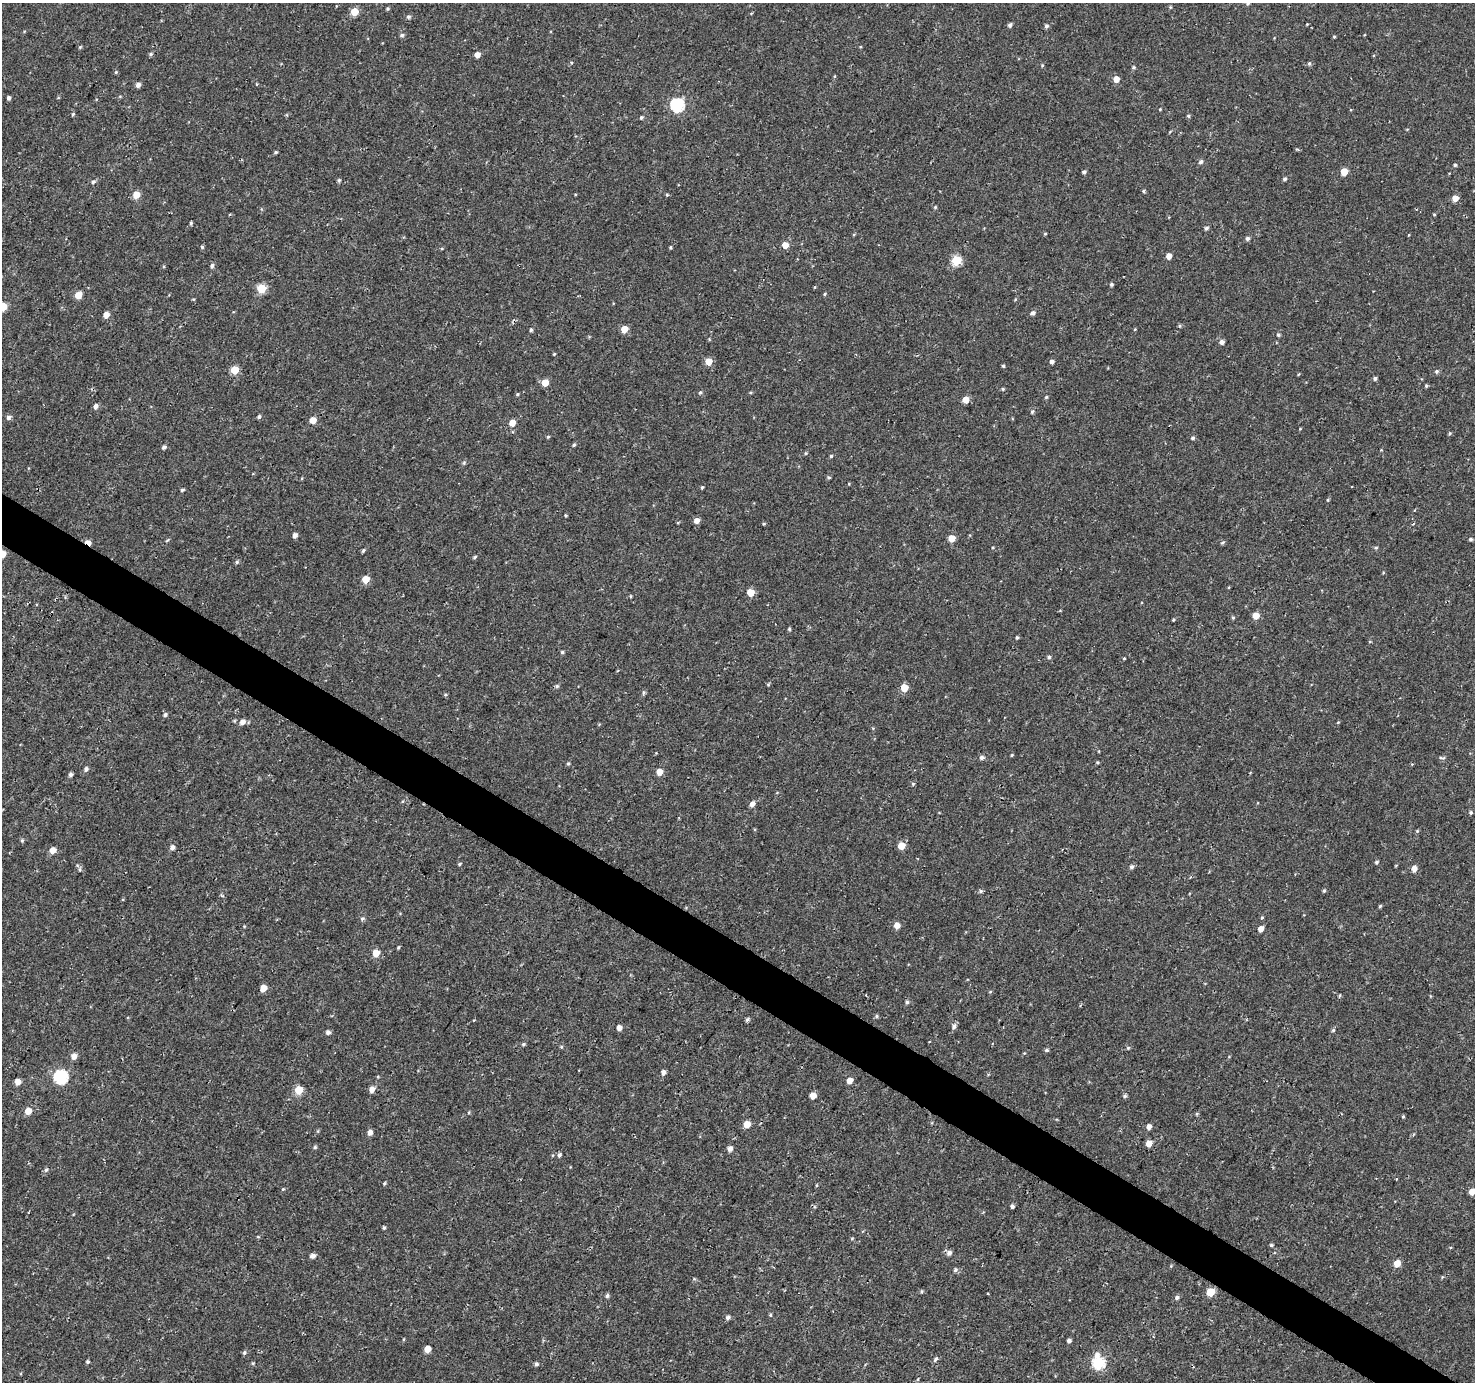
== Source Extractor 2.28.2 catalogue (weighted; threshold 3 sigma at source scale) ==
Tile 6 of 4 x 4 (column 2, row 2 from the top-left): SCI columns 1482-2954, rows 3017-4396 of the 5900 x 5964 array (HDU 1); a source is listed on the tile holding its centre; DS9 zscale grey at full resolution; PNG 1477 x 1384 px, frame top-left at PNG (2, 3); no overlay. Shown black and unused: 4% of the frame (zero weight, under 3 of 4 exposures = <1% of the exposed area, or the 3 px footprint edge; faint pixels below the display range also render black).
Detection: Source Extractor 2.28.2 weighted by HDU 2 'WHT'; one run over the whole footprint, this tile lists its part. Background 4.57e-04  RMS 0.0026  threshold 0.0118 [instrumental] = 3 sigma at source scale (4.5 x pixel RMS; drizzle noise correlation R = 1.50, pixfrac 1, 0.0396/0.0396 arcsec/px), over >= 5 px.
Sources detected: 213; all 213 listed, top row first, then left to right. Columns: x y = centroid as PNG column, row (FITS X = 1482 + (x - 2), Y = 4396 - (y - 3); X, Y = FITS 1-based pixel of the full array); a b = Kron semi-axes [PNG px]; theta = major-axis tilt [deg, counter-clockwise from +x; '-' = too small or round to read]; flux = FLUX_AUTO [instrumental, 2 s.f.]
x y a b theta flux
1248 3 5 4 - 0.51
387 9 4 4 - 0.32
354 12 5 5 - 6.1
408 17 5 5 - 0.51
1307 24 4 3 - 0.19
1010 25 5 4 - 0.61
1046 26 5 5 - 0.6
402 35 5 5 - 0.52
1334 37 5 3 - 0.23
80 47 5 4 - 0.28
151 54 5 4 - 0.48
477 55 5 4 - 1.7
1309 63 5 4 - 0.42
1042 65 4 4 - 0.26
116 72 5 4 - 0.29
1116 79 5 5 - 2.3
138 85 5 5 - 0.99
8 98 4 4 - 0.65
677 105 6 6 - 34
1160 109 3 3 - 0.23
73 114 5 4 - 0.38
1188 116 5 4 - 0.36
641 118 5 4 - 0.41
275 152 4 3 - 0.35
1201 162 7 5 44 0.63
1455 165 4 4 - 0.37
1084 172 5 4 - 0.45
1344 172 5 5 - 3.9
1285 179 4 4 - 0.51
339 180 4 4 - 0.46
93 182 6 5 - 0.58
1144 191 5 3 - 0.33
136 194 5 5 - 3.9
1455 198 5 5 - 2.6
935 207 5 4 - 0.29
1434 214 4 3 - 0.23
191 223 4 3 - 0.38
1206 228 5 4 - 0.6
1045 234 4 4 - 0.26
1247 238 5 5 - 0.56
785 245 5 5 - 2.7
202 247 5 4 - 0.33
670 247 4 4 - 0.28
1169 256 4 4 - 2
956 260 5 5 - 12
212 266 6 5 - 0.6
1111 284 4 4 - 0.41
815 287 5 3 - 0.21
261 288 5 5 - 9.1
825 294 4 4 - 0.31
78 295 5 5 - 3.4
193 299 5 3 - 0.22
3 306 5 5 - 6
1033 313 5 5 - 0.78
106 315 5 5 - 2.2
1180 326 5 4 - 0.34
624 329 5 5 - 3.5
531 330 5 4 - 0.39
1278 335 5 4 - 0.4
1222 342 5 5 - 1.1
554 354 3 3 - 0.27
708 361 5 5 - 3.6
1052 362 4 4 - 0.8
1003 366 4 3 - 0.36
234 370 5 5 - 6.2
1437 371 5 5 - 0.53
1299 374 5 3 - 0.2
1375 378 4 4 - 0.61
545 383 5 5 - 3.6
1426 386 4 3 - 0.37
1003 389 4 4 - 0.27
700 392 6 4 49 0.41
517 394 4 4 - 0.27
1046 397 4 4 - 0.32
966 400 5 5 - 3
96 406 5 4 - 1.1
1032 411 6 4 62 0.39
259 416 5 4 - 0.51
8 417 6 5 - 0.69
313 420 5 5 - 2.9
512 423 5 5 - 2.4
1450 433 4 4 - 0.3
548 437 4 3 - 0.31
1193 438 5 4 - 0.46
574 445 5 4 - 0.39
164 447 5 4 - 0.66
831 456 4 4 - 0.4
464 463 5 4 - 0.39
829 477 5 4 - 0.3
702 487 4 3 - 0.29
182 490 4 3 - 0.45
1328 500 5 3 - 0.24
566 515 3 3 - 0.29
696 520 5 5 - 1.7
764 524 4 4 - 0.27
295 535 5 4 - 1.1
951 538 5 5 - 3.2
1471 539 4 4 - 0.45
88 542 7 4 -29 2.5
1223 542 6 3 31 0.36
1376 548 5 4 - 0.36
363 551 4 3 - 0.44
2 554 5 5 - 3.3
475 557 5 4 - 0.37
237 562 5 4 - 0.41
366 579 5 5 - 4.8
750 593 5 5 - 4.6
630 596 4 3 - 0.28
1256 616 5 5 - 3.1
1233 617 5 3 - 0.29
1173 620 4 3 - 0.24
789 629 4 4 - 0.39
1017 637 5 4 - 0.33
562 652 4 4 - 0.41
1049 657 5 4 - 0.52
1124 658 4 3 - 0.21
557 686 6 5 - 0.46
904 688 5 5 - 5.8
643 693 6 3 72 0.4
165 715 5 4 - 0.61
242 722 6 5 - 1.5
1338 722 5 3 - 0.24
1012 755 4 3 - 0.27
982 757 6 5 - 0.79
1442 758 10 3 0 0.42
1097 762 5 3 - 0.3
568 763 5 4 - 0.36
86 769 6 5 - 0.65
659 772 5 5 - 2.8
70 774 5 4 - 0.66
913 784 5 5 - 0.32
752 804 6 5 - 1.3
1471 813 5 4 - 0.37
1417 831 5 4 - 0.28
22 840 5 4 - 0.39
901 846 5 5 - 4.1
172 847 5 5 - 0.99
52 850 6 5 - 2.5
1376 862 5 4 - 0.42
459 864 5 3 - 0.33
1132 867 6 5 - 0.62
1414 868 5 4 - 1.9
79 869 6 4 -71 0.39
980 891 6 4 21 0.46
1324 891 5 3 - 0.37
1380 906 4 4 - 0.34
362 918 6 5 - 0.47
1262 918 5 4 - 0.32
897 925 5 5 - 2.2
1261 929 5 4 - 1.9
398 947 5 3 - 0.28
376 953 5 5 - 3.4
263 988 6 5 - 2.8
990 992 5 3 - 0.27
907 1002 5 4 - 0.45
876 1016 5 4 - 0.41
747 1020 6 4 65 0.54
954 1026 6 5 - 0.9
619 1028 5 4 - 1.4
1333 1030 5 4 - 0.39
328 1032 5 5 - 0.79
523 1044 5 4 - 0.38
561 1047 4 4 - 0.27
1128 1048 5 4 - 0.35
1047 1050 5 4 - 0.45
74 1056 6 6 - 1.5
663 1072 5 4 - 1.2
61 1077 7 6 - 37
849 1080 6 5 - 1.8
17 1082 5 5 - 2.1
299 1090 5 5 - 5.9
372 1090 5 5 - 2.2
813 1096 5 5 - 2.7
1125 1096 5 5 - 0.48
28 1111 6 5 - 2.8
469 1112 4 3 - 0.25
1403 1117 4 4 - 0.28
747 1124 5 5 - 3.4
1149 1127 5 4 - 1.4
370 1132 5 4 - 1.4
1149 1143 5 4 - 2.7
315 1147 5 5 - 0.36
730 1149 5 5 - 1.3
559 1155 6 4 61 0.59
46 1170 7 5 56 0.55
1396 1179 2 2 - 0.23
384 1183 4 4 - 0.34
283 1189 4 4 - 0.26
1472 1192 5 5 - 2.9
1012 1206 4 4 - 0.64
384 1228 4 4 - 0.39
258 1237 5 3 - 0.22
852 1239 5 3 - 0.26
1271 1245 5 4 - 0.37
949 1253 6 6 - 1.1
312 1256 5 4 - 1.2
1397 1263 5 5 - 3.4
955 1270 6 5 - 0.53
922 1291 5 4 - 0.39
1210 1292 5 5 - 6.9
607 1296 5 5 - 0.55
1177 1298 5 5 - 0.63
770 1315 5 3 - 0.28
728 1318 6 5 - 0.69
1069 1341 4 4 - 0.73
428 1349 5 5 - 3
244 1353 6 4 75 0.48
1097 1355 8 6 73 1.2
935 1359 7 5 53 0.56
88 1362 4 4 - 0.43
1098 1363 6 6 - 25
536 1364 5 4 - 0.59
918 1379 5 3 - 0.25
Overlapping masked pixels (flux is a lower limit): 1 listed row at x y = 88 542
Isophote crosses this tile's border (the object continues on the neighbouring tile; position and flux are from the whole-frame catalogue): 4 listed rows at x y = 1248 3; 3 306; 2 554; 1472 1192